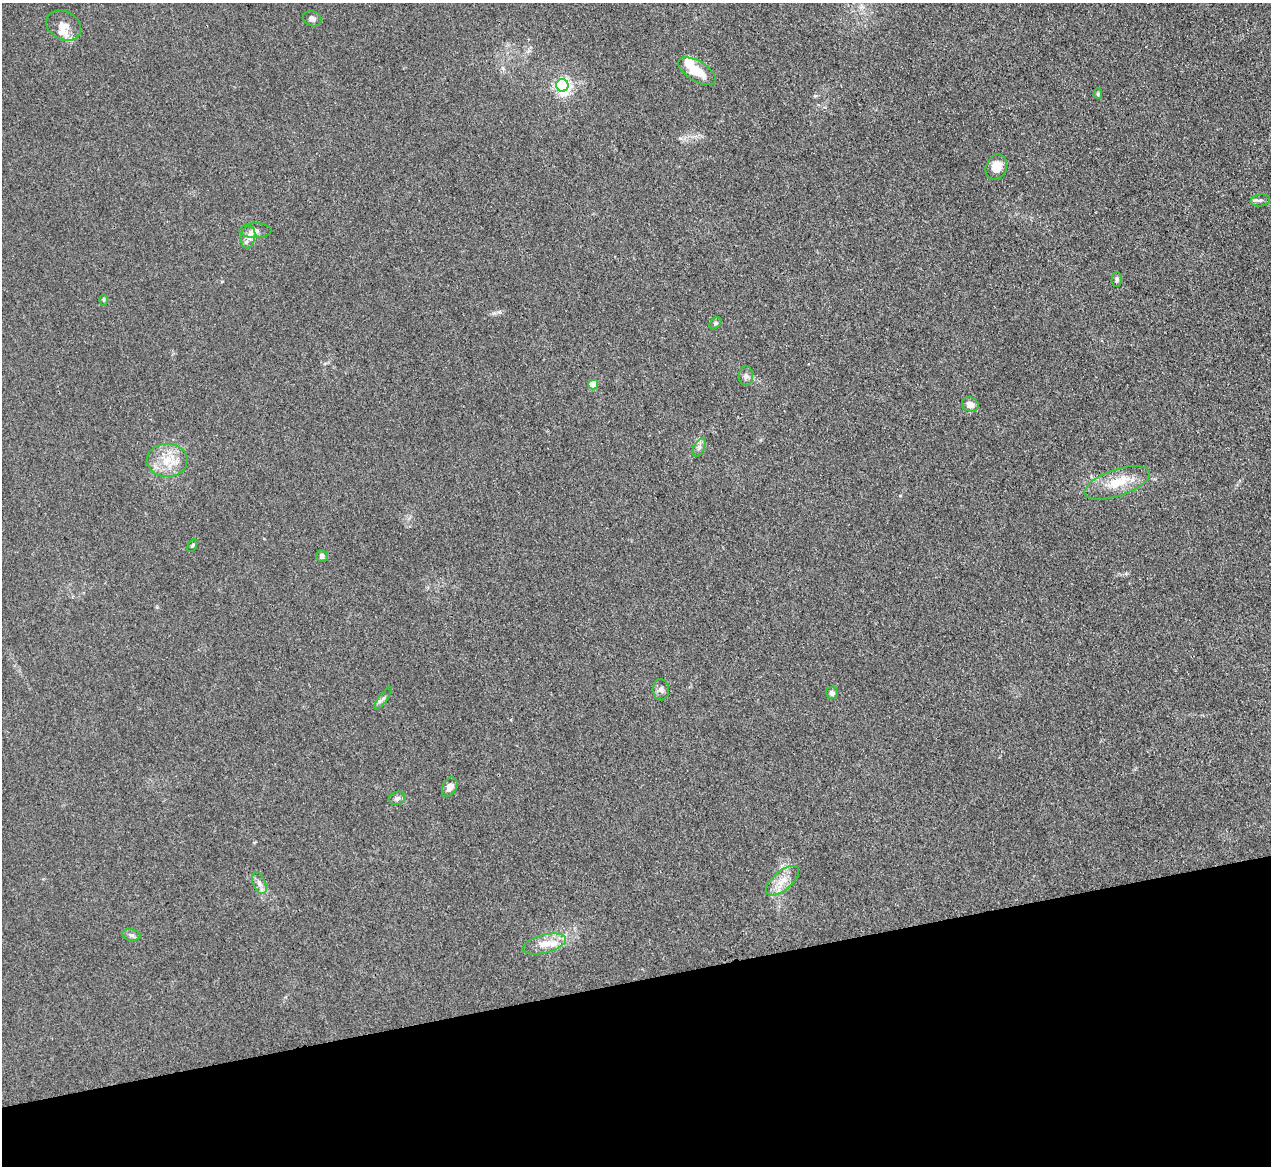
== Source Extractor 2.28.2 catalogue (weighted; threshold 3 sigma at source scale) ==
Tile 14 of 4 x 4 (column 2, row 4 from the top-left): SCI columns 1270-2538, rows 142-1305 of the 5075 x 5060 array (HDU 1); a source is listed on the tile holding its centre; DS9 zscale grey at full resolution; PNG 1273 x 1168 px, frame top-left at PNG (2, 3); each listed source drawn as its Kron ellipse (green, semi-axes under 4 px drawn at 4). Shown black and unused: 16% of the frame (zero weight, under 3 of 4 exposures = <1% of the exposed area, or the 3 px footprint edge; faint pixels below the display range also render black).
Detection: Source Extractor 2.28.2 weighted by HDU 2 'WHT'; one run over the whole footprint, this tile lists its part. Background 0.0195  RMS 0.0047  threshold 0.021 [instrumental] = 3 sigma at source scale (4.5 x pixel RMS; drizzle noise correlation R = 1.50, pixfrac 1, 0.05/0.05 arcsec/px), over >= 5 px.
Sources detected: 32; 1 inside a brighter object's white glare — neither listed nor drawn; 2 inside a brighter listed object's ellipse — not listed separately; the other 29 listed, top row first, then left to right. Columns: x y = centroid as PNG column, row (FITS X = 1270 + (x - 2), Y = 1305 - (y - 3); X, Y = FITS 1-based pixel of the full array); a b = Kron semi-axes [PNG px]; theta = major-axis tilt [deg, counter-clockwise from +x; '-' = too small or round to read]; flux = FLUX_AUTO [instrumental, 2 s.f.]
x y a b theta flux
312 19 9 7 -25 1.9
64 26 18 14 -28 5.2
697 71 21 10 -31 11
562 85 6 6 - 120
1098 94 5 4 - 0.8
996 167 13 10 66 6
1260 200 10 6 9 1.4
255 230 16 7 0 2.8
248 237 11 7 81 3.1
1117 279 7 5 89 1.2
103 300 6 4 -89 0.61
715 323 7 5 41 0.89
746 376 9 7 89 1.7
593 385 5 5 - 13
970 404 8 7 - 3.8
699 448 10 5 64 1.4
167 460 20 16 -1 11
1117 483 34 13 19 13
192 546 6 4 59 0.56
322 556 6 5 - 1.7
661 690 10 8 -87 2
832 693 6 5 - 1.8
383 698 13 4 53 1.3
450 787 10 6 62 3.6
397 798 8 6 17 1.5
782 881 20 9 40 6.3
259 883 11 6 -67 2.1
131 935 9 5 -10 1.4
544 944 22 9 14 7